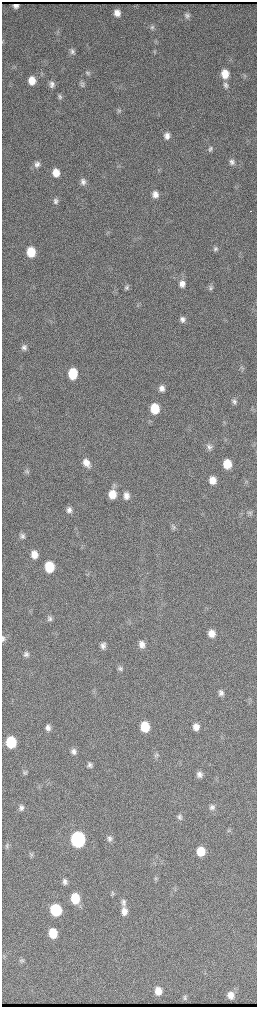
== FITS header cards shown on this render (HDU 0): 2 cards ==
NAXIS1  =                  510 / length of data axis 1
NAXIS2  =                 2010 / length of data axis 2

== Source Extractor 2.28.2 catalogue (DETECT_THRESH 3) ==
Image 510 x 2010 px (HDU 0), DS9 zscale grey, zoomed out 1/2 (1 PNG px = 2 x 2 image px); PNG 259 x 1009 px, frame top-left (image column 2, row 2010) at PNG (2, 2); no overlay
Background 3830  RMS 43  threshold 128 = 3 sigma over >= 5 px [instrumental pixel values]
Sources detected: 92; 2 cannot appear on this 1/2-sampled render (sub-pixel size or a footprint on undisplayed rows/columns) and are not listed; the other 90 listed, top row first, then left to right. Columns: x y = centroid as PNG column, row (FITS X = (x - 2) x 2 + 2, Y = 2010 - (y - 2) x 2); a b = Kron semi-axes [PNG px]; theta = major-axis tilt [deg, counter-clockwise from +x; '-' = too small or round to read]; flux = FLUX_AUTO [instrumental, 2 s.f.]
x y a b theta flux
117 13 6 5 - 6.6e+04
187 15 8 6 -82 3.0e+04
152 27 7 6 - 2.4e+04
57 32 4 2 - 9.0e+03
72 51 8 6 -84 2.8e+04
155 51 5 4 - 1.3e+04
88 73 7 5 -86 2.0e+04
225 74 9 8 - 1.4e+05
244 75 6 3 90 1.1e+04
32 81 8 7 - 1.2e+05
52 84 8 6 -84 3.7e+04
82 84 8 5 -77 2.4e+04
226 85 9 7 -72 3.6e+04
60 97 7 6 - 2.3e+04
119 111 6 5 - 1.9e+04
167 136 8 7 - 5.3e+04
210 149 7 6 - 2.5e+04
232 162 7 6 - 3.4e+04
37 164 8 8 - 4.4e+04
56 173 8 7 - 1.1e+05
83 182 8 7 - 3.9e+04
155 195 8 7 - 6.3e+04
56 201 7 6 - 3.0e+04
250 211 2 1 - 2.2e+04
215 249 7 6 - 2.5e+04
31 252 8 7 - 2.1e+05
182 284 9 7 -82 6.4e+04
127 287 7 5 83 2.2e+04
211 287 7 6 - 2.6e+04
138 305 6 4 49 1.4e+04
183 319 8 7 - 4.0e+04
24 347 7 6 - 3.2e+04
241 367 8 5 -90 1.9e+04
73 374 9 7 90 2.7e+05
162 388 7 6 - 5.2e+04
19 399 4 2 - 7.0e+03
234 401 8 6 -76 3.1e+04
155 409 9 7 -83 2.5e+05
224 422 4 2 - 6.5e+03
209 447 9 7 -78 3.5e+04
86 463 10 7 -58 8.4e+04
227 464 7 6 - 2.0e+05
26 471 7 5 -56 1.9e+04
212 480 7 6 - 9.8e+04
114 486 8 5 79 2.3e+04
112 494 9 7 -86 1.5e+05
126 496 8 7 - 6.1e+04
69 510 8 7 - 4.4e+04
250 513 7 6 - 2.5e+04
173 527 8 5 58 2.1e+04
22 536 8 6 -82 3.2e+04
34 554 8 7 - 9.4e+04
49 567 8 7 - 3.1e+05
49 618 7 6 - 2.6e+04
212 633 7 6 - 8.7e+04
142 644 8 6 -79 6.0e+04
103 646 7 6 - 4.1e+04
26 654 7 6 - 3.2e+04
120 668 7 6 - 2.6e+04
221 693 7 6 - 3.7e+04
145 727 8 7 - 2.8e+05
196 727 8 7 - 7.2e+04
48 728 8 6 90 4.5e+04
11 742 8 7 - 4.6e+05
74 751 7 6 - 4.0e+04
156 755 8 5 71 1.9e+04
90 765 7 7 - 3.1e+04
25 773 7 6 - 2.1e+04
199 774 7 6 - 4.3e+04
212 807 8 7 - 3.7e+04
21 808 8 6 82 3.6e+04
180 817 8 6 -80 2.9e+04
229 831 6 3 39 1.3e+04
78 839 9 8 - 2.2e+06
110 839 8 7 - 3.0e+04
7 846 7 5 -81 2.0e+04
201 851 8 7 - 1.9e+05
31 855 6 6 - 1.8e+04
156 879 5 4 - 1.5e+04
65 882 7 6 - 3.5e+04
113 893 7 5 -55 1.7e+04
75 898 9 7 -83 2.6e+05
123 903 10 7 -80 4.3e+04
56 910 8 7 - 6.8e+05
124 911 10 7 -79 7.1e+04
53 933 8 7 - 2.1e+05
21 960 6 5 - 1.7e+04
158 991 8 6 -81 1.0e+05
231 995 6 5 - 6.8e+04
185 997 4 3 - 1.7e+04
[2 sub-pixel or undisplayed-footprint detections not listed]